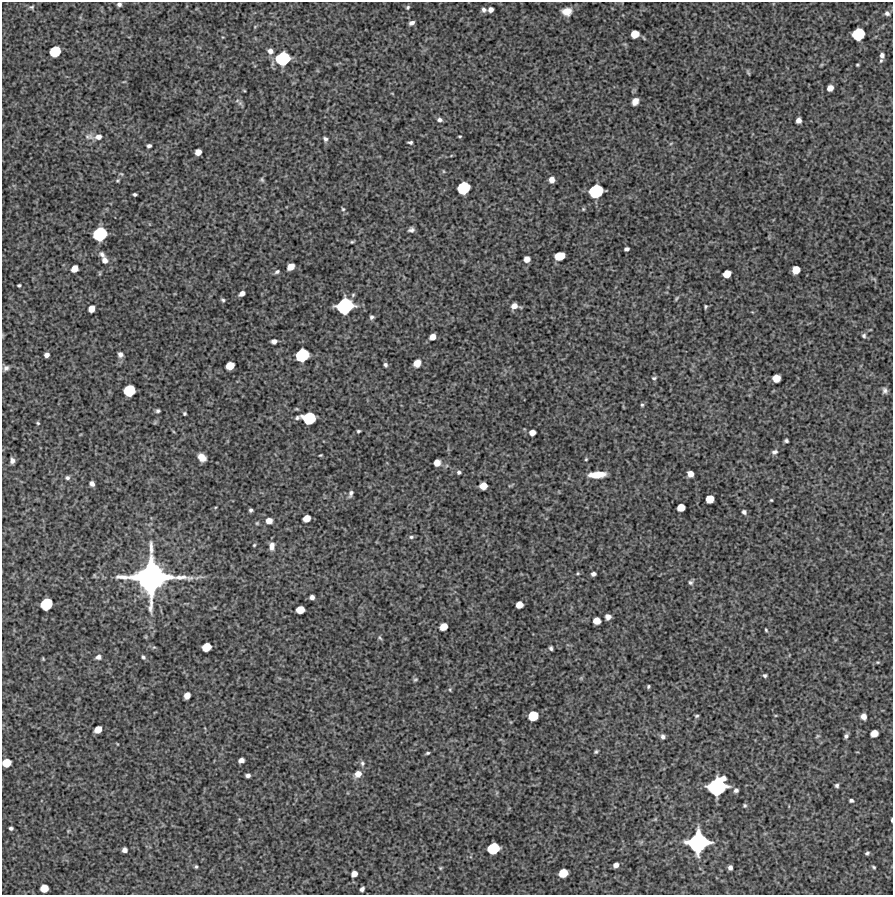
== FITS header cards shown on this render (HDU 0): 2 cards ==
NAXIS1  =                  891 /Length X axis
NAXIS2  =                  893 /Length Y axis

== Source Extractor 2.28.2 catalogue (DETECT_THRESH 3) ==
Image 891 x 893 px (HDU 0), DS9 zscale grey, 1 PNG px = 1 image px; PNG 895 x 897 px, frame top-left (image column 1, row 893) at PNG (2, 2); no overlay
Background 6090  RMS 350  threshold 1060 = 3 sigma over >= 5 px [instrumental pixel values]
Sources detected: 173; all 173 listed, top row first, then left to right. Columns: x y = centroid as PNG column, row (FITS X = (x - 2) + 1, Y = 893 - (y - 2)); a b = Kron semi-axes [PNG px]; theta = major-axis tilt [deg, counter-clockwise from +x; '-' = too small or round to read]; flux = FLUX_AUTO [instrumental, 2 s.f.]
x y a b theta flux
119 4 4 4 - 5.9e+04
32 7 6 4 20 3.3e+04
408 7 5 5 - 3.7e+04
491 9 5 5 - 1.1e+05
484 10 6 5 - 6.7e+04
567 11 11 8 6 2.5e+05
887 13 6 5 - 6.8e+04
412 23 5 4 - 8.4e+04
635 34 6 6 - 3.3e+05
858 34 9 8 - 9.4e+05
55 51 8 7 - 7.0e+05
270 51 7 6 - 1.1e+05
882 55 6 5 - 7.8e+04
283 59 12 10 25 1.2e+06
881 60 6 4 64 3.4e+04
857 65 3 3 - 2.7e+04
748 73 6 3 -63 2.9e+04
830 88 6 5 - 1.8e+05
244 90 4 2 - 1.9e+04
635 101 6 5 - 1.9e+05
240 103 6 6 - 5.3e+04
440 120 6 5 - 7.1e+04
798 120 5 5 - 1.2e+05
460 136 3 2 - 2.4e+04
89 137 14 8 -7 1.2e+05
98 137 8 6 6 1.4e+05
325 139 6 5 - 6.2e+04
410 142 5 3 - 5.0e+04
671 143 6 3 20 2.4e+04
149 146 4 4 - 6.0e+04
198 152 5 5 - 1.9e+05
443 171 5 3 - 2.2e+04
262 179 6 4 -63 3.4e+04
552 180 5 5 - 1.5e+05
117 181 4 4 - 2.7e+04
463 188 10 8 41 9.6e+05
596 191 10 9 - 1.2e+06
135 194 4 3 - 4.3e+04
343 209 4 4 - 3.0e+04
583 209 5 4 - 2.6e+04
411 230 6 4 17 6.9e+04
100 234 10 9 - 1.2e+06
352 242 4 3 - 2.8e+04
626 249 5 4 - 6.5e+04
102 254 9 6 -42 8.7e+04
560 256 8 6 15 4.6e+05
527 259 5 5 - 1.6e+05
105 260 8 6 -58 1.2e+05
291 267 6 5 - 2.2e+05
74 269 6 5 - 2.3e+05
796 270 6 6 - 3.1e+05
277 272 6 5 - 5.1e+04
100 273 6 4 72 2.7e+04
727 274 6 6 - 3.0e+05
874 279 7 4 -34 3.4e+04
19 285 4 3 - 3.3e+04
242 294 5 4 - 1.3e+05
676 298 6 3 57 3.2e+04
223 300 5 4 - 3.8e+04
345 306 13 11 25 1.7e+06
514 306 8 6 -2 1.7e+05
706 307 5 3 - 3.2e+04
91 309 6 5 - 2.0e+05
372 317 5 4 - 5.3e+04
864 336 6 5 - 5.0e+04
432 337 6 5 - 1.7e+05
274 341 5 4 - 1.0e+05
120 354 6 6 - 9.0e+04
47 355 5 4 - 9.9e+04
302 355 10 9 - 1.1e+06
417 363 6 6 - 2.6e+05
385 365 6 4 -71 4.9e+04
230 366 7 6 - 3.4e+05
6 368 7 6 - 7.6e+04
654 378 6 5 - 4.1e+04
776 378 6 6 - 3.1e+05
129 390 9 8 - 7.8e+05
885 391 7 6 - 7.2e+04
642 405 5 4 - 3.4e+04
158 411 4 4 - 4.6e+04
184 413 4 3 - 3.5e+04
309 418 12 8 -2 9.5e+05
38 423 5 4 - 2.9e+04
358 431 4 3 - 3.2e+04
532 433 5 5 - 1.5e+05
786 441 4 3 - 4.2e+04
774 452 7 5 19 7.0e+04
320 455 3 2 - 2.3e+04
202 457 8 6 -45 2.2e+05
586 459 4 3 - 2.3e+04
12 461 5 4 - 8.4e+04
437 463 6 5 - 2.1e+05
459 472 4 4 - 5.0e+04
690 474 5 5 - 1.8e+05
597 475 16 6 4 4.1e+05
67 478 6 5 - 5.5e+04
92 484 5 4 - 9.2e+04
483 486 6 6 - 2.5e+05
351 493 8 4 71 6.7e+04
710 499 6 6 - 3.4e+05
771 500 3 3 - 2.3e+04
681 507 6 6 - 2.8e+05
251 510 4 4 - 5.1e+04
744 512 5 5 - 5.9e+04
306 518 6 5 - 2.5e+05
269 521 6 6 - 1.8e+05
257 523 5 5 - 2.8e+04
411 537 7 4 9 4.6e+04
254 545 4 3 - 2.5e+04
272 546 9 6 87 1.4e+05
578 573 5 4 - 2.6e+04
593 574 5 4 - 7.3e+04
94 575 5 3 - 2.1e+04
151 577 34 31 8 6.7e+06
690 582 7 6 - 5.6e+04
312 597 4 4 - 8.9e+04
46 604 9 8 - 8.7e+05
519 605 6 5 - 2.2e+05
300 610 7 6 - 3.2e+05
608 617 5 5 - 1.1e+05
597 621 6 6 - 2.4e+05
443 627 7 5 34 2.8e+05
766 630 4 3 - 2.7e+04
380 638 8 4 -54 3.6e+04
154 647 5 4 - 2.6e+04
206 647 7 6 - 3.8e+05
551 648 4 3 - 5.0e+04
98 657 6 6 - 9.1e+04
143 657 5 4 - 4.2e+04
43 659 4 3 - 2.3e+04
878 662 6 4 10 3.2e+04
765 675 4 3 - 4.1e+04
415 680 6 4 38 3.2e+04
648 686 4 3 - 3.3e+04
450 689 5 4 - 2.9e+04
187 696 6 5 - 1.9e+05
533 716 8 7 - 5.6e+05
697 716 5 4 - 3.6e+04
863 716 5 5 - 1.5e+05
98 729 6 5 - 2.7e+05
874 733 6 5 - 2.5e+05
817 736 6 4 34 2.9e+04
846 736 4 4 - 5.7e+04
663 737 6 5 - 7.4e+04
596 752 4 3 - 3.5e+04
427 753 4 3 - 3.4e+04
241 760 5 4 - 1.2e+05
7 763 7 6 - 3.7e+05
362 763 7 5 -79 5.4e+04
358 774 8 7 - 1.8e+05
248 775 5 4 - 7.8e+04
723 778 4 4 - 1.0e+05
837 785 4 4 - 5.1e+04
717 787 14 12 29 2.0e+06
736 790 5 5 - 6.5e+04
851 800 4 3 - 5.3e+04
745 805 4 4 - 3.4e+04
892 820 4 2 - 3.1e+04
11 828 4 3 - 4.8e+04
68 831 4 3 - 1.9e+04
698 842 16 15 - 2.6e+06
493 848 9 8 - 8.3e+05
125 850 4 4 - 1.0e+05
867 853 4 3 - 4.0e+04
616 865 5 4 - 1.1e+05
196 867 4 3 - 3.3e+04
730 867 5 4 - 7.8e+04
874 867 5 3 - 3.3e+04
440 868 4 4 - 2.5e+04
563 873 7 6 - 4.2e+05
354 874 5 5 - 1.6e+05
44 888 6 6 - 3.2e+05
362 889 5 4 - 7.0e+04
At the frame edge (FLAGS 8, measured only in part): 3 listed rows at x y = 119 4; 7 763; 892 820